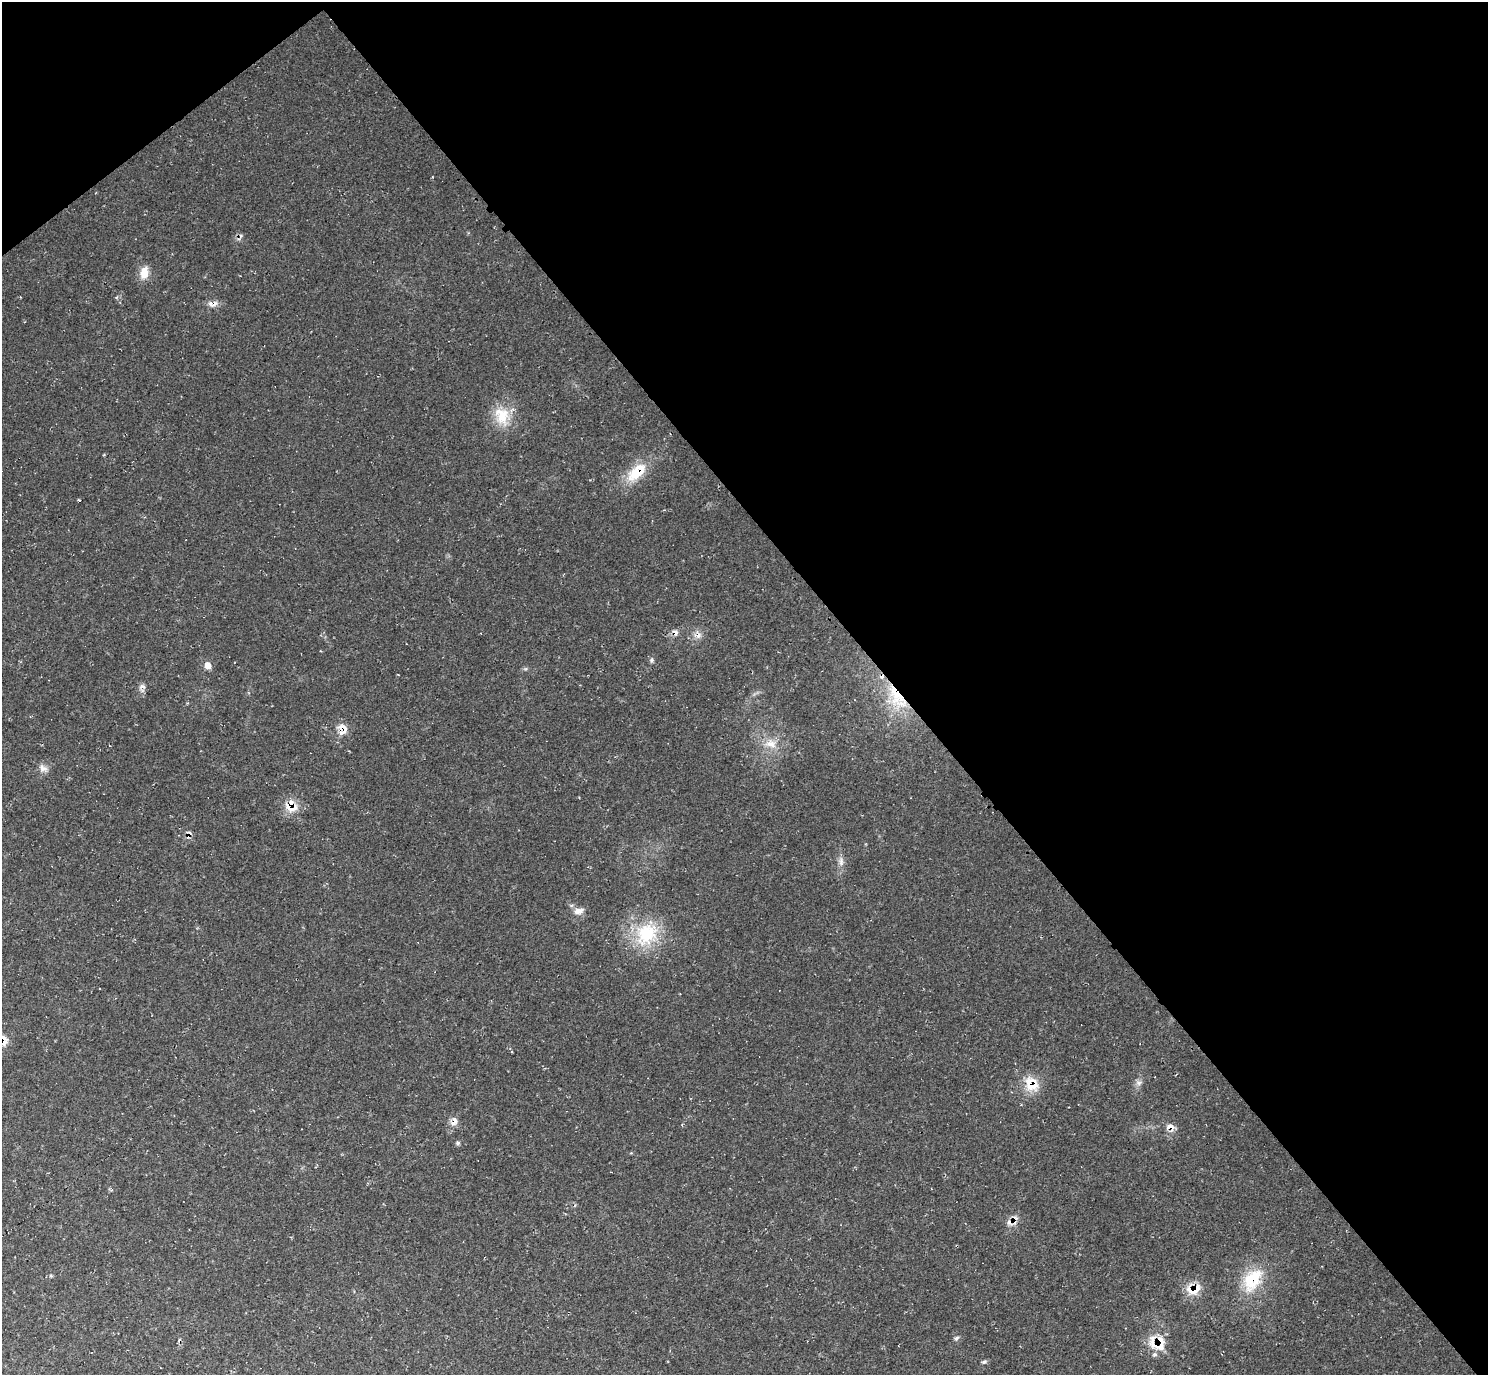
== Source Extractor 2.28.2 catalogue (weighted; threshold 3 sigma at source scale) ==
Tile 3 of 4 x 4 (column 3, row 1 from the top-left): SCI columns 2983-4468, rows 4424-5796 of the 5955 x 5951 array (HDU 1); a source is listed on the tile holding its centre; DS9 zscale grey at full resolution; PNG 1490 x 1377 px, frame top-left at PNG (2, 2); no overlay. Shown black and unused: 42% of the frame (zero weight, under 2 of 3 exposures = <1% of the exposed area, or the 3 px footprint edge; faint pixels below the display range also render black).
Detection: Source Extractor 2.28.2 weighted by HDU 2 'WHT'; one run over the whole footprint, this tile lists its part. Background 0.0347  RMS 0.0065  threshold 0.0292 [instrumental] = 3 sigma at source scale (4.5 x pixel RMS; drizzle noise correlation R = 1.50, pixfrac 1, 0.05/0.05 arcsec/px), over >= 5 px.
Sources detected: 36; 4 cosmic-ray / hot-pixel residue — not listed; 4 inside a brighter listed object's ellipse — not listed separately; the other 28 listed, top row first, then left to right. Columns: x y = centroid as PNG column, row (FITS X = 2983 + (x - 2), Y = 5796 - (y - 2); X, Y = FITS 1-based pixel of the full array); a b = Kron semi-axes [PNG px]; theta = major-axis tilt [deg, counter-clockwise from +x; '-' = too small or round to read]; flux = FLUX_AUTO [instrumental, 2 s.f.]
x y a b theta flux
144 272 16 10 79 7.6
213 304 15 8 5 3.9
502 416 26 19 -71 18
637 472 31 15 42 19
675 632 9 6 -72 2.3
699 635 8 5 60 2.3
652 660 6 5 - 1.2
208 665 6 5 - 7.2
141 686 8 5 24 1.9
897 695 43 20 -68 36
345 730 17 8 66 5.1
771 744 17 10 -21 7.9
43 768 11 8 -13 3.6
291 807 22 12 -16 9.6
189 834 12 6 82 3.1
841 862 12 6 -90 3.1
579 911 14 8 17 4.1
647 934 34 29 50 36
2 1041 16 13 13 8.7
1139 1083 7 6 - 2.1
1031 1084 22 17 -61 14
1170 1126 11 7 5 3.7
458 1143 6 5 - 1.1
1252 1280 33 20 59 26
1191 1290 17 11 -39 8.8
956 1338 7 5 37 1.4
1158 1341 28 17 26 16
984 1362 8 4 21 1.2
Overlapping masked pixels (flux is a lower limit): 12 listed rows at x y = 637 472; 675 632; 897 695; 345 730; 291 807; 189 834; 2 1041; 1031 1084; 1170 1126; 1252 1280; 1191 1290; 1158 1341
Isophote crosses this tile's border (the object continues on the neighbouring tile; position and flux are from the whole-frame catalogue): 1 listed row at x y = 2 1041